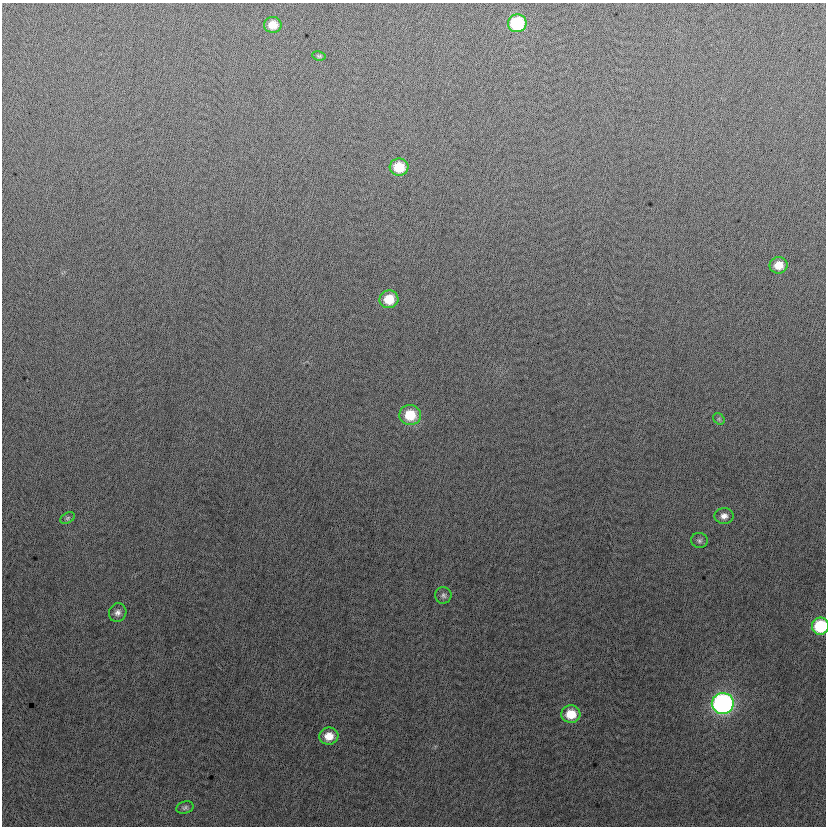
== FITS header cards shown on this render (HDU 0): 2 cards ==
NAXIS1  =                  824
NAXIS2  =                  824

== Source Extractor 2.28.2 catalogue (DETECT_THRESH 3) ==
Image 824 x 824 px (HDU 0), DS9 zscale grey, 1 PNG px = 1 image px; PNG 828 x 828 px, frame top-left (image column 1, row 824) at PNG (2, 3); each listed source drawn as its Kron ellipse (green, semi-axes under 4 px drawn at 4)
Background 0.934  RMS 13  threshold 37.7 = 3 sigma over >= 5 px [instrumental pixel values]
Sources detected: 18; all 18 listed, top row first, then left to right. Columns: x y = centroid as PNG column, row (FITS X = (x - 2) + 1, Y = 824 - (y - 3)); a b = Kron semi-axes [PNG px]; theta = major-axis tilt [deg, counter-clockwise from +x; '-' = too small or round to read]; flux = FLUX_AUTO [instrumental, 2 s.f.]
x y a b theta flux
517 23 9 9 - 61000
273 25 9 8 - 12000
319 56 7 4 -9 1300
399 167 9 8 - 26000
779 265 9 8 - 13000
389 299 9 9 - 21000
410 415 11 10 - 26000
719 419 6 5 - 1600
724 516 9 8 - 5200
68 518 8 5 28 1800
699 541 8 7 - 2400
443 595 8 8 - 2800
118 613 9 8 - 4400
820 626 8 8 - 51000
723 703 11 10 - 280000
571 714 9 9 - 19000
329 736 9 8 - 12000
185 808 9 6 17 2100
At the frame edge (FLAGS 8, measured only in part): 1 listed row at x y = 820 626